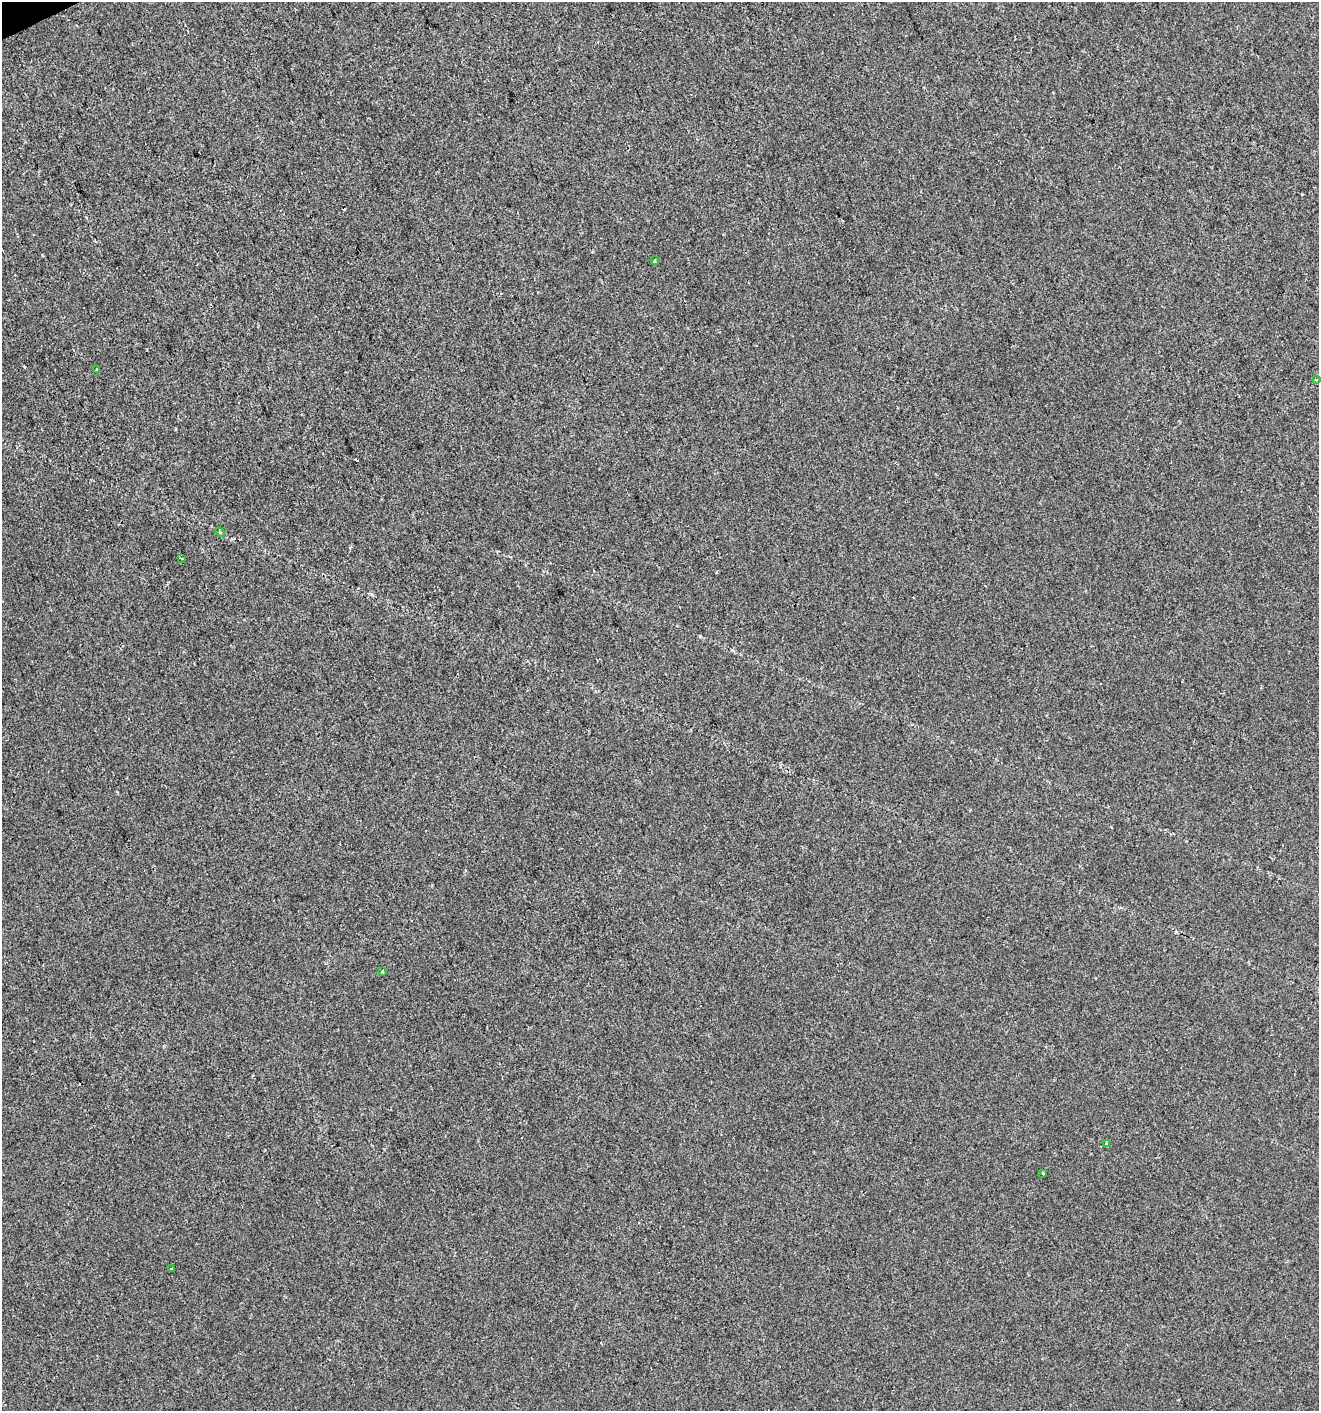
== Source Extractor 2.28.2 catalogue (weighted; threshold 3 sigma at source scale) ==
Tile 11 of 4 x 4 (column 3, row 3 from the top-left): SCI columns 2719-4035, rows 1411-2819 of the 5495 x 5637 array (HDU 1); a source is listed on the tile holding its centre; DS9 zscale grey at full resolution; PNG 1321 x 1413 px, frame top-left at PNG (2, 2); each listed source drawn as its Kron ellipse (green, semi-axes under 4 px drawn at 4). Shown black and unused: <1% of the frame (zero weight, under 2 of 3 exposures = <1% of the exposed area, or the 3 px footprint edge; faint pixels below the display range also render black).
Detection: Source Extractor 2.28.2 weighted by HDU 2 'WHT'; one run over the whole footprint, this tile lists its part. Background 0.00269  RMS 0.0048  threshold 0.0217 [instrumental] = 3 sigma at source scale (4.5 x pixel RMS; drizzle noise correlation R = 1.50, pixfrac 1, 0.0396/0.0396 arcsec/px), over >= 5 px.
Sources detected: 14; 5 cosmic-ray / hot-pixel residue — neither listed nor drawn; the other 9 listed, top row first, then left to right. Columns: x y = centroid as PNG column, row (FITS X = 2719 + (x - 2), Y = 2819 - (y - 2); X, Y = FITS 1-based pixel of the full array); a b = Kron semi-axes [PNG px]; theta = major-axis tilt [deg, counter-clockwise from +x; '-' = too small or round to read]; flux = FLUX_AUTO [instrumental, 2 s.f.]
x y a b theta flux
655 261 4 3 - 0.79
96 369 3 3 - 1.4
1316 380 4 2 - 0.39
220 532 5 3 - 0.54
181 559 3 3 - 0.51
382 971 3 3 - 0.74
1106 1143 4 3 - 0.74
1043 1173 4 2 - 0.44
171 1268 3 2 - 0.8